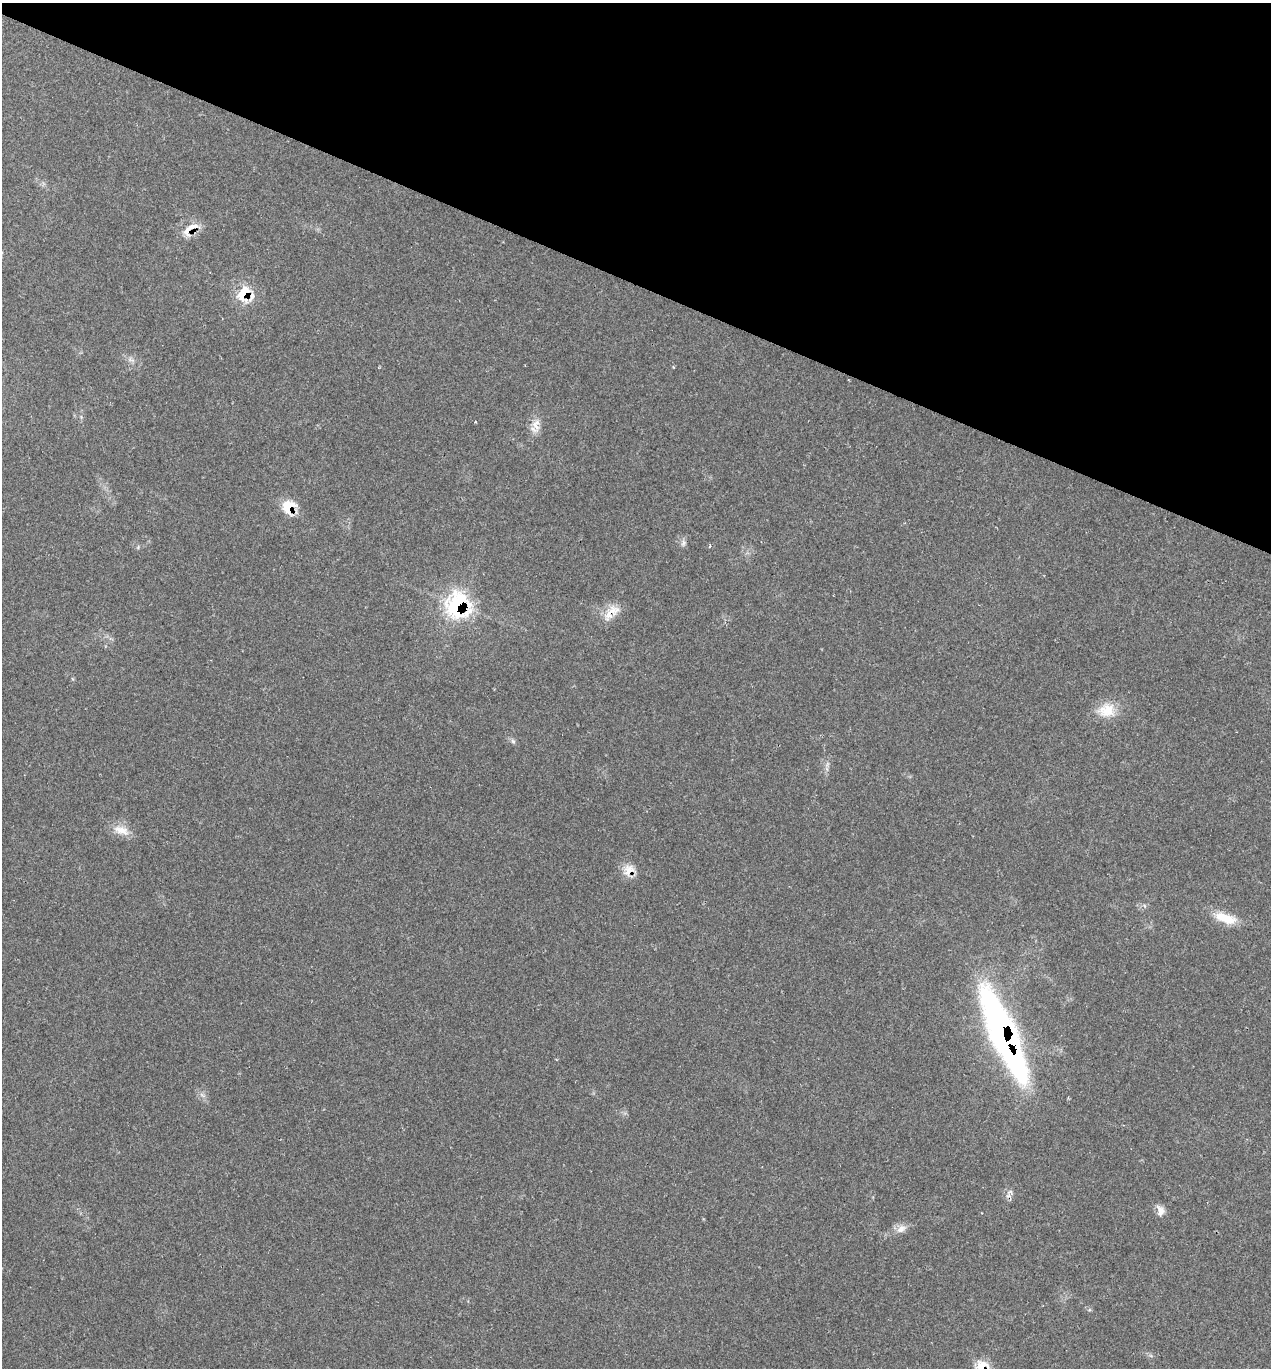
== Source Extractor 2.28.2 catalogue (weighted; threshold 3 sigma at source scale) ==
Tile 2 of 4 x 4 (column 2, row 1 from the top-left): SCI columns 1543-2811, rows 4100-5465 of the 5483 x 5469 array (HDU 1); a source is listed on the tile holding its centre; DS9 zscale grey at full resolution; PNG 1273 x 1370 px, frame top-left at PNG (2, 3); no overlay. Shown black and unused: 21% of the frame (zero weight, under 2 of 3 exposures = <1% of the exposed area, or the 3 px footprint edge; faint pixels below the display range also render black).
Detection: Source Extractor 2.28.2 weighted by HDU 2 'WHT'; one run over the whole footprint, this tile lists its part. Background 0.0807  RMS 0.0059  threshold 0.0264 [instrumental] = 3 sigma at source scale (4.5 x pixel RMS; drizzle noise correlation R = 1.50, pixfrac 1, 0.05/0.05 arcsec/px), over >= 5 px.
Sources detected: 20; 1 inside a brighter listed object's ellipse — not listed separately; the other 19 listed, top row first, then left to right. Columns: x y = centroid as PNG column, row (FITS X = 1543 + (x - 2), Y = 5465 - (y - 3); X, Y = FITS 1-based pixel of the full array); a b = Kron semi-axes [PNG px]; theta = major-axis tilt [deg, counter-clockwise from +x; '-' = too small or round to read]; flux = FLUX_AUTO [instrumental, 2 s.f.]
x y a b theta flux
190 229 29 12 39 9.2
244 294 18 13 67 16
130 359 12 5 -16 2.4
536 425 19 11 -88 6.4
288 507 17 15 66 13
683 543 9 7 55 1.9
709 546 4 3 - 0.67
458 605 23 22 - 68
611 612 28 13 43 9.5
1106 710 25 19 6 13
513 741 7 5 -45 1.4
121 830 23 12 -17 8
629 870 17 14 49 7.6
1225 918 29 11 -18 14
1003 1033 62 14 -67 450
202 1095 8 4 -37 1.6
1160 1210 15 9 -70 4.2
901 1229 15 10 31 4.6
983 1368 18 14 -52 13
Overlapping masked pixels (flux is a lower limit): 8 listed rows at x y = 190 229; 244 294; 288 507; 458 605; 611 612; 629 870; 1003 1033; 983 1368
Isophote crosses this tile's border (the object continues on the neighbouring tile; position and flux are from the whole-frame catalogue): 1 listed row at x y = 983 1368